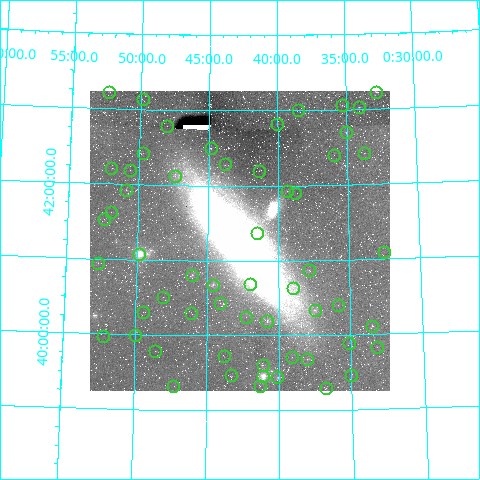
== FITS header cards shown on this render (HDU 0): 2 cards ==
NAXIS1  =                  300 / Width of image
NAXIS2  =                  300 / Height of image

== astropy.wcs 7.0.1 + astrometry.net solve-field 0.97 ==
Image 300 x 300 px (HDU 0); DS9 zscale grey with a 90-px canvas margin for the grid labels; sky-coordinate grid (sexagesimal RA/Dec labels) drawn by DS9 from the SOLVED WCS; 57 Tycho-2 reference stars matched to detected sources circled (green)
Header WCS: RA---TAN/DEC--TAN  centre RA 00:42:44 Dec +41:16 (10.68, +41.27 deg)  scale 48 arcsec/px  FOV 240.0' x 240.0'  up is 0 deg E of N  parity normal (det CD < 0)
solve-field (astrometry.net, Tycho-2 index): VERIFIED the header's WCS against the Tycho-2 star catalogue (verified at 4 index scales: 10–27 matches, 0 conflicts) and refined it, rather than solving blind
Solved WCS: RA---TAN-SIP/DEC--TAN-SIP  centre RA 00:42:44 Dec +41:16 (10.69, +41.27 deg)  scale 48 arcsec/px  FOV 240.0' x 240.1'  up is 0 deg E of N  parity normal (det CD < 0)
The solver's refit moves the header's centre by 1.8 arcsec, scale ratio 1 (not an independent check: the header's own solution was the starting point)
Tycho-2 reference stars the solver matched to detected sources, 57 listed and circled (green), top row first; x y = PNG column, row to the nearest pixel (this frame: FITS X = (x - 90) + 1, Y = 300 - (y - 91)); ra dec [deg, ICRS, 3 dp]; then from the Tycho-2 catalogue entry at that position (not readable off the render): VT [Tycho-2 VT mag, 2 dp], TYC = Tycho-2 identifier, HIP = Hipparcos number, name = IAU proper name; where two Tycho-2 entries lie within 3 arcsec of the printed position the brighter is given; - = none
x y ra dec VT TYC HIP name
109 92 13.091 +43.219 10.08 2810-100-1 - -
376 92 8.184 +43.221 8.31 2796-1063-1 - -
143 99 12.468 +43.140 9.95 2809-213-1 - -
342 105 8.816 +43.058 8.56 2792-229-1 - -
359 107 8.511 +43.028 8.37 2792-879-1 - -
298 110 9.622 +43.000 10.04 2792-143-1 3022 -
277 124 10.005 +42.819 8.75 2805-1505-1 - -
167 126 12.002 +42.786 9.96 2805-1302-1 - -
346 132 8.754 +42.695 8.12 2792-1045-1 2742 -
211 148 11.200 +42.497 8.65 2805-1555-1 3510 -
143 153 12.429 +42.418 9.65 2805-642-1 - -
364 153 8.434 +42.413 9.47 2792-1936-1 - -
334 155 8.979 +42.394 9.32 2792-1785-1 - -
225 164 10.950 +42.282 9.39 2805-1116-1 3432 -
111 168 13.002 +42.204 10.15 2806-1124-1 - -
130 170 12.653 +42.190 9.66 2806-752-1 - -
259 171 10.334 +42.199 9.63 2805-428-1 - -
175 176 11.848 +42.124 9.58 2805-281-1 - -
126 190 12.718 +41.926 8.94 2806-928-1 3962 -
287 191 9.831 +41.925 9.21 2792-906-1 3091 -
295 193 9.686 +41.899 10.94 2792-364-1 - -
111 212 12.974 +41.626 10.26 2806-90-1 - -
104 219 13.097 +41.528 10.07 2806-377-1 - -
257 233 10.374 +41.370 10.16 2805-213-1 - -
384 252 8.136 +41.086 10.81 2788-848-1 - -
139 254 12.454 +41.079 4.50 2801-2090-1 3881 -
98 263 13.183 +40.940 8.61 2802-427-1 4114 -
309 270 9.461 +40.872 8.58 2788-378-1 2972 -
192 275 11.513 +40.809 7.62 2801-781-1 3597 -
250 284 10.506 +40.688 7.08 2801-2025-1 3293 -
213 285 11.155 +40.679 7.40 2801-1704-1 3494 -
293 288 9.744 +40.631 9.79 2788-1673-1 - -
163 297 12.024 +40.507 10.65 2801-1247-1 - -
220 303 11.021 +40.434 8.52 2801-872-1 3448 -
338 305 8.961 +40.397 9.29 2788-1531-1 - -
315 310 9.360 +40.332 6.84 2788-929-1 2948 -
143 312 12.373 +40.300 9.16 2801-301-1 3853 -
191 313 11.528 +40.296 10.42 2801-808-1 - -
246 317 10.573 +40.251 9.55 2801-890-1 - -
267 321 10.205 +40.187 7.45 2801-583-1 3206 -
372 326 8.375 +40.106 7.81 2788-743-1 2643 -
135 335 12.504 +39.996 11.05 2802-414-1 - -
103 336 13.048 +39.972 11.30 2802-270-1 - -
349 343 8.778 +39.889 9.67 2788-1153-1 - -
377 347 8.298 +39.823 10.69 2788-1133-1 - -
155 351 12.140 +39.782 9.46 2801-29-1 - -
224 356 10.953 +39.722 10.21 2801-9-1 - -
292 357 9.774 +39.711 10.42 2788-153-1 - -
307 359 9.519 +39.682 8.63 2788-815-1 2995 -
263 365 10.281 +39.612 9.63 2801-272-1 - -
231 375 10.821 +39.466 9.09 2801-1969-1 - -
351 375 8.750 +39.461 10.31 2788-2150-1 - -
263 376 10.280 +39.459 5.40 2801-2091-1 3231 -
277 377 10.029 +39.441 8.28 2801-1818-1 3155 -
173 386 11.813 +39.326 9.90 2797-925-1 - -
260 386 10.334 +39.328 10.01 2797-379-1 - -
326 388 9.200 +39.293 9.28 2784-223-1 - -